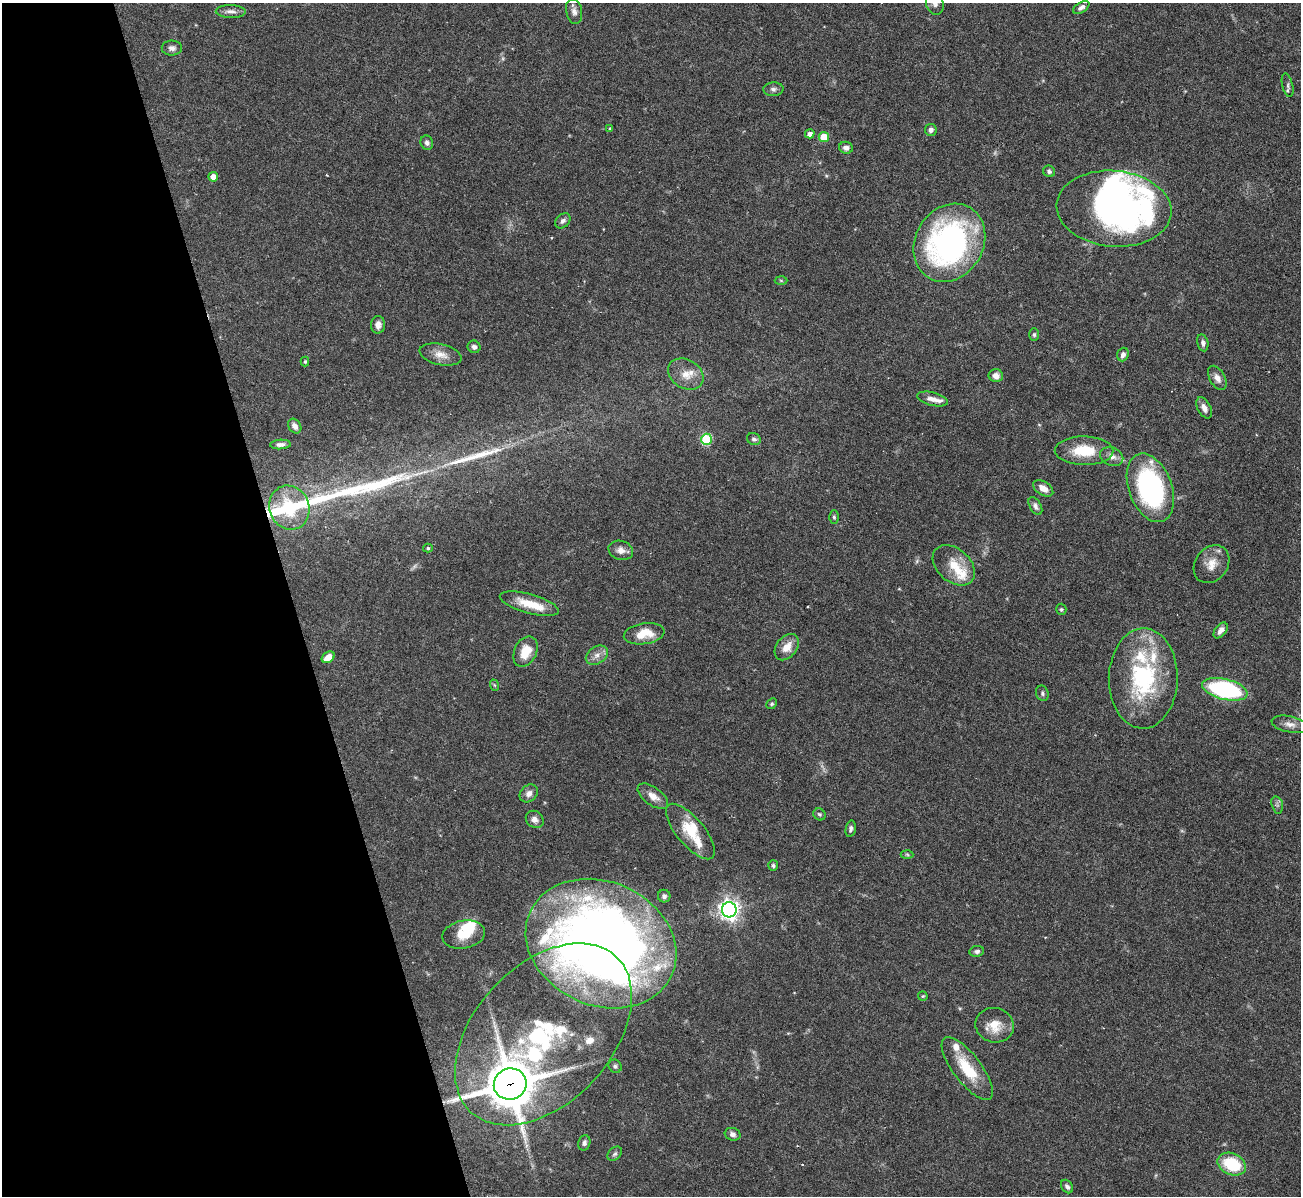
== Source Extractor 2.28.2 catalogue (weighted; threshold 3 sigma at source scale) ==
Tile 5 of 4 x 4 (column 1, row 2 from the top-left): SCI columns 1-1299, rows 2531-3724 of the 5199 x 5182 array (HDU 1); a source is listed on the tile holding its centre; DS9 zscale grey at full resolution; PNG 1303 x 1198 px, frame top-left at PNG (2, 3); each listed source drawn as its Kron ellipse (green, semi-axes under 4 px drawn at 4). Shown black and unused: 22% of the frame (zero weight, under 3 of 6 exposures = <1% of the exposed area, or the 3 px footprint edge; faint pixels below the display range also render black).
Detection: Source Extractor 2.28.2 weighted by HDU 2 'WHT'; one run over the whole footprint, this tile lists its part. Background 0.0842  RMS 0.0032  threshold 0.0132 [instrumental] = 3 sigma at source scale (4.09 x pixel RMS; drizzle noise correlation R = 1.36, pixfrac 0.8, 0.05/0.05 arcsec/px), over >= 5 px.
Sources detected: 109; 1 too faint to see at this stretch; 3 inside a brighter object's white glare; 1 cosmic-ray / hot-pixel residue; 2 long thin detections or spike segments (spike, bleed or trail) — neither listed nor drawn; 17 inside a brighter listed object's ellipse — not listed separately; the other 85 listed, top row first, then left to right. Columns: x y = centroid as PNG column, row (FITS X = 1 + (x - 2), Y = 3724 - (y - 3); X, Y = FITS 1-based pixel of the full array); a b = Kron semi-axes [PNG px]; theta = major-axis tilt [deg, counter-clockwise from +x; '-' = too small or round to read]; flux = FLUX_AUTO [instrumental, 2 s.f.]
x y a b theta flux
935 4 11 8 -72 1.5
1081 7 9 5 32 1.1
231 11 15 6 -2 1.6
574 11 13 8 -78 1.6
172 48 10 7 -1 1.2
1288 85 12 5 -76 0.9
773 89 10 6 3 1.1
610 128 4 3 - 0.3
931 130 6 6 - 1.1
810 134 5 4 - 1.6
824 137 5 5 - 7.3
427 143 7 6 - 0.95
846 148 7 6 - 1.3
1049 171 6 5 - 0.69
213 177 5 4 - 2.2
1114 209 57 38 -5 94
563 221 9 6 44 1.1
949 243 41 34 59 83
781 280 6 4 -2 0.38
378 325 9 7 86 1.7
1034 335 6 5 - 0.56
1203 343 8 5 -79 1
474 347 6 6 - 1.1
441 355 21 10 -13 3.3
1123 355 7 5 69 1.3
305 361 5 4 - 0.54
686 374 19 14 -32 4.3
996 376 7 6 - 1.8
1217 378 13 7 -60 2
932 399 16 6 -13 2.1
1204 408 11 6 -62 1.7
295 426 8 6 -57 1.5
706 439 5 5 - 20
754 439 7 6 - 0.79
280 444 10 5 3 1.2
1084 451 29 14 -1 10
1112 457 12 9 -23 1.9
1043 488 11 6 -32 2.8
1150 488 36 21 -70 54
1035 506 10 5 -60 1.1
289 508 22 20 -68 12
834 517 7 5 -88 0.52
428 548 5 4 - 0.46
621 550 12 9 -15 2
1211 564 20 16 53 4.3
954 565 24 16 -42 6.6
529 604 30 9 -15 6.5
1061 609 5 5 - 0.51
1221 630 9 5 52 1.5
644 634 20 10 9 6.2
787 647 15 10 52 3.9
525 652 16 11 64 5.7
597 655 12 8 35 2.1
328 657 7 5 36 2.7
1143 678 50 34 89 36
494 685 6 3 -70 0.35
1225 689 23 10 -14 41
1042 693 8 6 -70 0.75
772 704 6 5 - 0.45
1290 724 19 8 -12 2.2
529 793 10 8 43 1.7
653 796 18 8 -36 2.8
1277 805 9 5 -75 0.78
819 814 6 5 - 0.6
535 819 9 8 - 1.5
851 829 8 5 79 0.86
690 832 34 13 -50 9
907 854 6 4 -2 0.42
773 865 5 5 - 0.67
664 896 6 6 - 0.98
729 910 7 7 - 180
464 934 21 14 11 6.4
601 944 78 62 -24 330
977 951 7 5 8 1
923 996 5 5 - 0.35
995 1025 19 17 -16 5.7
543 1034 107 68 47 86
615 1066 7 6 - 0.71
967 1068 38 14 -53 11
510 1084 16 15 - 1300
733 1134 8 6 -17 1.1
584 1143 8 6 74 0.95
615 1154 8 6 44 0.78
1232 1164 15 10 -24 13
1067 1186 7 5 -55 0.85
Overlapping masked pixels (flux is a lower limit): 2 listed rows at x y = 543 1034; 510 1084
Isophote crosses this tile's border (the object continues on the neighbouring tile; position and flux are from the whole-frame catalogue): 1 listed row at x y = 935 4